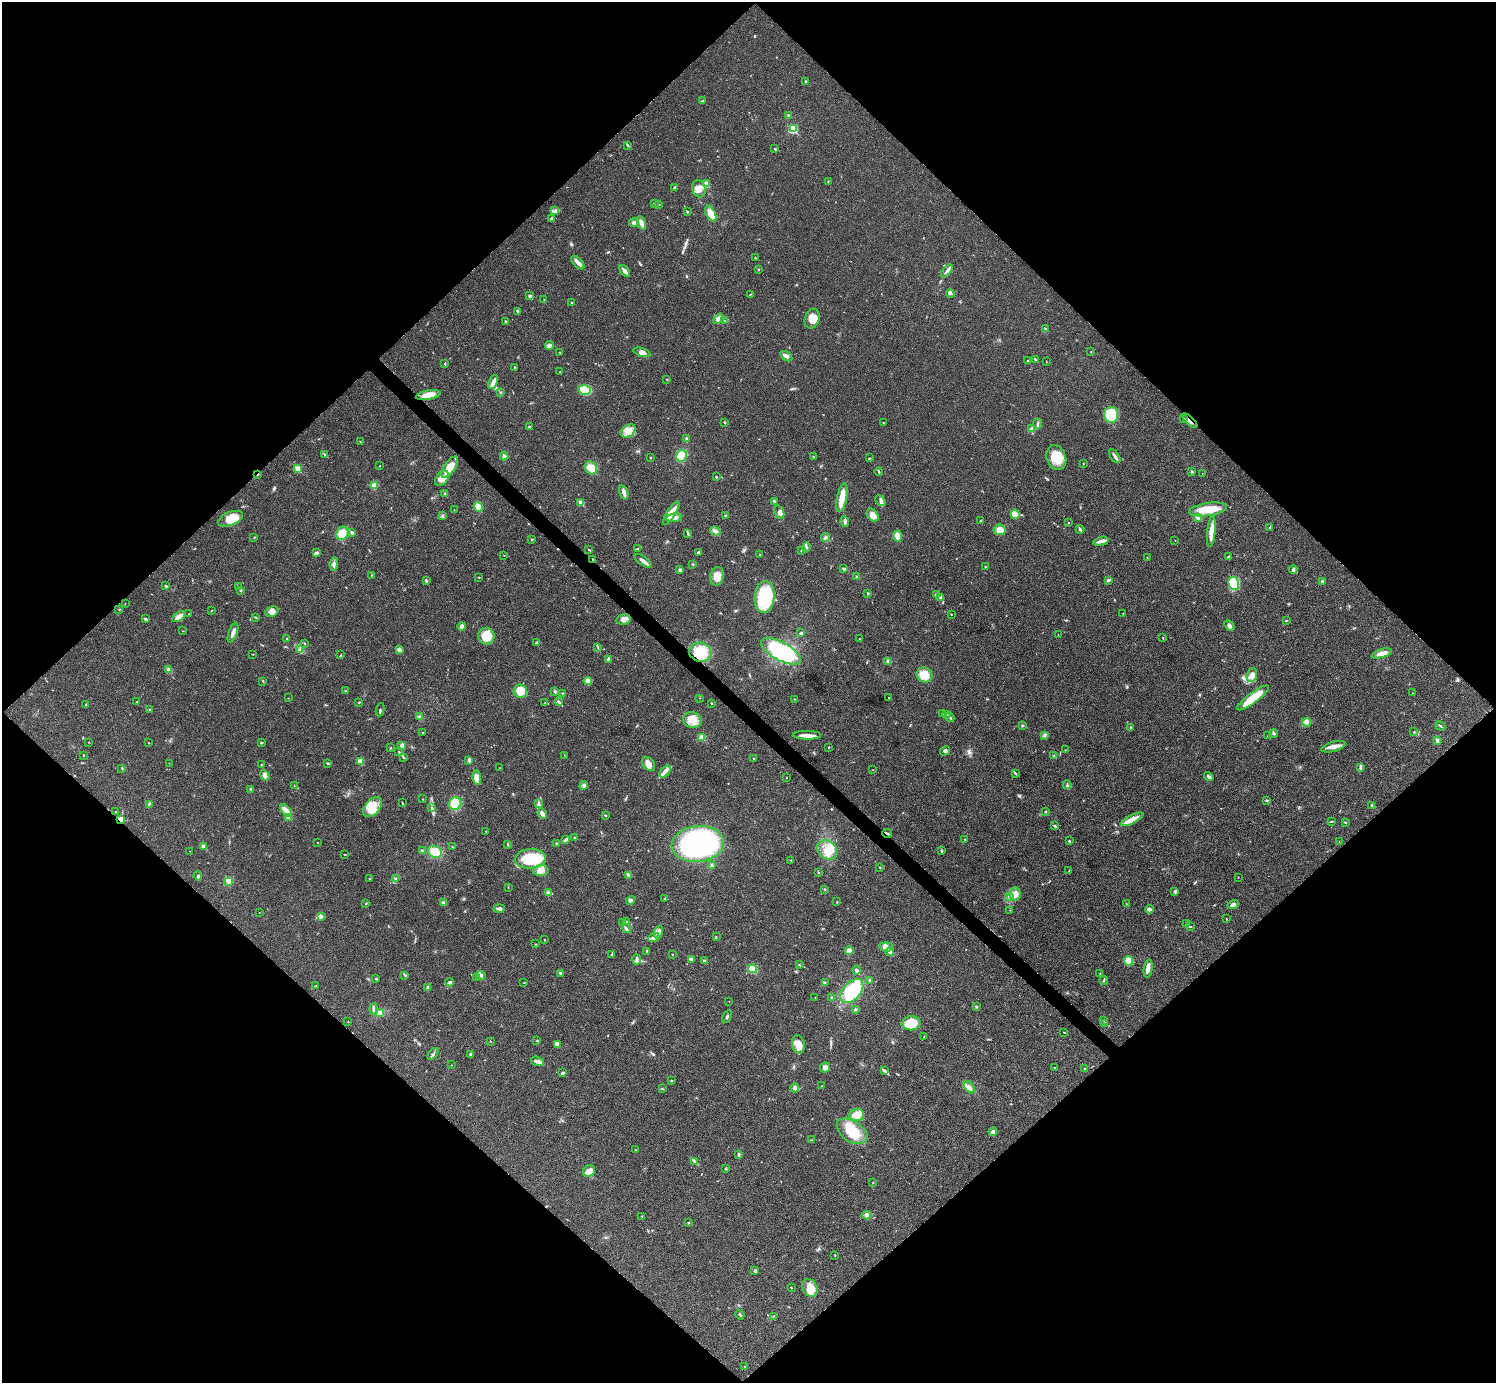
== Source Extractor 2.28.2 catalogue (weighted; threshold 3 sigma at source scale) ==
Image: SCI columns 7-5980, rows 301-5824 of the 5983 x 5983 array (HDU 1 of 3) = the unmasked area's bounding box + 8 px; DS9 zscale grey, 4 x 4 block average (1 PNG px = mean of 4 x 4 image px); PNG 1498 x 1385 px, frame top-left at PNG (2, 2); each listed source drawn as its Kron ellipse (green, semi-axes under 4 px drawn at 4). Shown black and unused: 51% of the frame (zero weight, under 3 of 4 exposures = <1% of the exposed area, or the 3 px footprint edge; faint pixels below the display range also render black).
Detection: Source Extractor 2.28.2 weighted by HDU 2 'WHT'. Background 0.0195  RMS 0.004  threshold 0.0181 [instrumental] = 3 sigma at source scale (4.5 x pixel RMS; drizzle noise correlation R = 1.50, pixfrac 1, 0.05/0.05 arcsec/px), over >= 5 px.
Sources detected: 456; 2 too faint to see at this stretch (4 x 4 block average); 2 inside a brighter object's white glare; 3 cosmic-ray / hot-pixel residue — neither listed nor drawn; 7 coinciding with a brighter row at this scale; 23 inside a brighter listed object's ellipse — not listed separately; the other 419 listed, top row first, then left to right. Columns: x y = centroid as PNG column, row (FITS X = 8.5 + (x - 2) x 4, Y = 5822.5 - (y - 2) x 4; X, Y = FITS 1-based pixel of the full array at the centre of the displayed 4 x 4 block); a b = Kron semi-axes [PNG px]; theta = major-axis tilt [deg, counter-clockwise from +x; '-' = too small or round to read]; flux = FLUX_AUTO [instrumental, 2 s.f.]
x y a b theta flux
805 82 2 2 - 1.9
702 101 3 2 - 1.7
788 115 3 2 - 2.1
793 129 2 2 - 140
627 145 2 2 - 1.3
775 149 2 2 - 4
828 181 2 2 - 1.1
706 184 2 2 - 28
675 187 3 2 - 1.8
699 189 9 6 -72 19
654 203 3 2 - 1.6
659 205 2 2 - 0.92
555 211 4 3 - 4.9
687 212 3 2 - 2
711 214 8 4 -61 25
552 219 3 2 - 6.2
634 223 5 4 - 6.8
641 223 7 3 -68 10
755 258 3 2 - 1.5
578 263 8 3 -47 13
759 269 2 2 - 1.5
625 271 7 2 -51 11
947 271 7 2 51 6.2
950 293 4 3 - 4.4
750 294 3 2 - 1.1
530 295 3 2 - 4.7
544 300 2 2 - 0.77
572 303 2 2 - 2.2
518 311 3 2 - 3
718 319 6 3 49 7.6
812 319 10 7 73 29
506 321 3 2 - 3
724 321 2 2 - 1
1045 328 4 2 - 1.3
549 345 4 4 - 8.8
560 352 2 2 - 1.4
642 352 9 3 -17 9.5
1091 352 2 2 - 0.63
786 356 7 3 -34 7.7
1035 359 3 2 - 1.9
1027 360 2 2 - 1.1
1046 362 2 2 - 0.63
445 363 2 2 - 0.83
515 367 2 2 - 3.7
560 372 2 2 - 1.4
667 379 2 2 - 1.2
493 382 7 3 66 15
585 390 6 5 - 59
500 392 2 2 - 1.6
428 395 12 4 10 38
1111 415 8 7 - 57
1184 419 2 2 - 2.5
1190 421 9 2 -44 7.5
724 422 2 2 - 1.5
883 422 2 2 - 0.6
1038 424 5 2 - 3.4
530 427 3 2 - 3
1032 429 3 2 - 9
628 431 8 5 35 19
686 438 3 3 - 2.8
360 442 2 2 - 0.65
325 454 2 2 - 1.6
504 456 4 3 - 5.4
681 456 6 5 - 32
1115 456 8 2 -57 8.9
813 457 2 2 - 3.3
651 458 2 2 - 1.6
869 458 2 2 - 0.84
1056 458 13 9 -69 49
1083 464 2 2 - 1
380 466 2 2 - 1.9
450 467 12 5 56 47
591 468 7 6 - 31
298 469 2 2 - 58
879 471 4 2 - 2.6
1192 471 2 2 - 1.5
258 474 3 2 - 1.6
1202 474 2 2 - 0.57
716 477 2 2 - 1.8
442 478 8 5 50 22
374 485 4 4 - 14
624 492 7 3 -72 10
445 494 2 2 - 1.2
842 498 14 5 79 32
774 501 3 2 - 3.2
881 501 6 3 -48 5.8
581 503 2 2 - 47
478 507 5 3 - 25
1208 509 19 6 8 51
454 510 2 2 - 0.59
779 512 7 4 -70 11
671 513 14 4 57 36
1015 514 4 4 - 33
725 515 2 2 - 1.6
873 515 7 5 -53 21
442 516 2 2 - 1.3
1198 517 3 3 - 8.8
674 518 7 4 8 13
230 519 13 6 23 50
981 521 3 2 - 2.7
845 522 5 2 - 4.9
1068 523 2 2 - 1.1
1270 528 3 2 - 1.7
1080 529 4 2 - 3.4
1000 530 6 5 - 26
715 531 5 3 - 10
1211 531 16 4 84 20
352 532 2 2 - 13
342 533 7 6 - 37
688 533 2 2 - 1.4
897 536 6 3 -86 20
254 538 2 2 - 0.76
825 538 4 2 - 3.9
532 539 2 2 - 1.7
1175 540 2 2 - 0.55
1101 541 7 3 16 9.5
806 547 5 2 - 3.1
589 549 3 2 - 1.9
637 549 3 2 - 1.9
801 551 2 2 - 1.2
699 552 4 3 - 3.8
316 553 4 3 - 5.3
759 554 2 2 - 4.2
504 555 2 2 - 0.77
1228 557 3 2 - 2.1
1147 558 2 2 - 0.95
593 560 3 2 - 1.9
643 561 10 3 -36 9.5
334 564 7 3 83 7
693 564 2 2 - 1.6
985 567 2 2 - 1.3
844 569 2 2 - 3.4
680 570 2 2 - 7.2
1293 570 4 2 - 6.2
371 575 2 2 - 0.78
717 576 9 7 79 27
479 577 2 2 - 1.3
857 577 3 2 - 4
426 580 4 2 - 3.1
1108 580 3 3 - 3.4
1322 581 3 2 - 2.2
1234 583 6 5 - 79
166 586 3 2 - 2.7
239 586 2 2 - 1
241 590 2 2 - 2.3
868 593 2 2 - 2
937 595 4 3 - 4.9
765 597 16 10 84 160
940 597 4 2 - 2.5
125 604 2 2 - 0.88
119 610 2 2 - 1.2
211 611 2 2 - 0.98
272 612 7 5 29 11
189 614 2 2 - 0.98
951 614 2 2 - 1.2
1123 614 2 2 - 0.53
179 617 7 3 36 25
255 617 3 2 - 1.5
145 619 3 2 - 5.1
624 619 7 5 11 12
1286 621 2 2 - 1.5
461 626 4 3 - 8.2
1229 626 6 3 -47 7.6
183 631 2 2 - 0.57
233 633 10 2 70 14
801 633 4 2 - 3.2
1058 635 2 2 - 0.41
486 636 8 8 - 54
287 638 3 2 - 1.6
1163 638 3 2 - 1.3
859 639 2 2 - 0.66
304 643 2 2 - 1.5
536 643 3 2 - 6.2
598 647 2 2 - 1.1
300 649 2 2 - 1.5
399 650 2 2 - 27
781 651 22 9 -29 200
700 652 11 9 -13 58
1382 653 10 4 16 17
253 654 2 2 - 0.93
341 655 2 2 - 0.8
608 659 2 2 - 4.1
888 661 3 3 - 4.1
168 669 3 3 - 4.3
924 675 8 7 - 41
1252 675 7 5 69 18
263 681 3 2 - 1.5
588 681 4 3 - 17
345 691 2 2 - 0.87
520 691 7 6 - 41
555 691 3 2 - 4.1
562 693 2 2 - 1.4
1413 693 2 2 - 0.6
288 698 2 2 - 0.39
700 698 2 2 - 0.71
889 698 2 2 - 1.2
1253 698 19 5 37 53
795 699 2 2 - 0.65
137 702 2 2 - 1.4
359 702 3 2 - 1.5
545 702 2 2 - 0.64
559 702 4 3 - 4.2
711 703 2 2 - 2
86 705 3 2 - 1.4
150 709 2 2 - 3.4
380 710 6 2 81 2.7
943 714 3 2 - 2.7
946 714 3 2 - 2.5
420 717 4 2 - 3.6
950 717 5 2 - 3.7
692 720 9 8 - 24
1307 722 4 3 - 8.9
1022 726 3 2 - 2.5
1440 726 5 2 - 2.7
1131 727 3 2 - 1.9
423 732 2 2 - 0.77
1414 732 2 2 - 2.3
1274 734 4 2 - 2.8
807 735 14 3 -1 17
1045 735 2 2 - 1
1267 736 2 2 - 0.52
702 738 3 3 - 18
1437 740 3 3 - 4.7
88 742 2 2 - 0.87
261 742 2 2 - 3.9
149 743 2 2 - 0.81
402 745 3 3 - 7.5
829 747 2 2 - 1.4
1333 747 13 4 16 16
390 748 2 2 - 1.7
1065 750 2 2 - 0.74
945 751 5 3 - 4.4
399 752 3 2 - 2
83 755 2 2 - 1.7
564 755 2 2 - 0.9
1054 756 3 2 - 1.3
404 758 2 2 - 1.1
754 758 2 2 - 2.2
469 760 4 2 - 7.1
360 761 3 3 - 18
169 763 2 2 - 0.51
328 763 4 2 - 2.8
648 764 8 5 -51 15
261 765 2 2 - 1
122 768 2 2 - 1.4
499 768 2 2 - 0.83
1360 768 3 3 - 3.5
873 770 2 2 - 0.62
665 772 7 4 49 10
1015 773 3 2 - 2.2
265 775 6 3 -67 8.5
1209 777 5 2 - 5.2
477 778 7 4 -85 15
786 778 2 2 - 0.76
294 785 2 2 - 0.75
584 785 4 3 - 5.2
1067 785 4 2 - 3.3
250 789 3 2 - 1.8
423 799 2 2 - 0.7
1267 801 3 2 - 1.8
402 803 3 2 - 1.5
149 804 3 2 - 2
455 804 6 6 - 52
538 804 3 2 - 2.8
1372 805 2 2 - 9.3
372 807 11 7 48 35
432 808 2 2 - 0.99
286 811 7 3 -52 28
1045 811 3 2 - 2.3
116 812 2 2 - 2.6
542 814 5 3 - 9.6
605 815 3 2 - 2
288 818 4 3 - 8.2
121 819 4 3 - 10
1132 819 12 3 27 25
1332 821 3 2 - 2
1345 822 2 2 - 1.3
1055 826 3 2 - 3.3
486 832 2 2 - 1.3
887 833 5 2 - 2.8
574 838 2 2 - 1.6
566 839 4 2 - 3.2
965 840 2 2 - 0.83
1069 841 3 2 - 2.2
318 842 2 2 - 0.63
1339 842 2 2 - 0.45
556 843 3 2 - 1.9
508 844 2 2 - 1.4
698 844 26 18 5 520
203 846 2 2 - 26
452 847 2 2 - 1.8
422 850 2 2 - 2.2
827 850 11 8 -39 33
190 851 2 2 - 0.6
941 851 3 2 - 2.4
435 852 7 6 - 42
345 854 2 2 - 1.7
530 859 16 10 5 110
791 860 3 2 - 1.7
712 865 3 2 - 2.5
880 868 2 2 - 0.89
1069 870 2 2 - 1.1
541 871 8 5 1 16
818 872 2 2 - 1.5
628 875 2 2 - 1.7
198 876 4 2 - 3.7
1238 877 2 2 - 0.7
396 878 3 2 - 2
369 879 2 2 - 1.3
228 881 4 3 - 5.1
508 887 2 2 - 0.94
825 889 3 2 - 1.9
1174 891 2 2 - 1.3
548 893 3 3 - 6.9
1015 894 6 5 - 19
1010 896 3 3 - 3.5
665 898 3 2 - 2.3
630 900 5 3 - 4.7
837 902 2 2 - 1.2
443 903 2 2 - 20
366 904 2 2 - 1.1
1126 904 2 2 - 1.7
1233 905 6 3 30 6.6
499 908 5 3 - 7.2
1149 909 4 4 - 5.2
1010 910 2 2 - 0.62
259 913 2 2 - 0.8
321 916 4 3 - 5.1
1226 919 2 2 - 2
626 921 3 2 - 1.5
623 922 3 2 - 2.2
1187 924 4 2 - 3.2
1190 927 3 2 - 1.5
627 929 4 2 - 3.2
658 932 7 3 73 8.5
654 937 6 3 24 8.4
716 937 2 2 - 1.6
544 940 2 2 - 1.1
535 944 2 2 - 1.1
886 947 7 4 -6 16
849 950 4 4 - 9.8
647 951 4 2 - 2.5
890 952 4 3 - 6.1
612 954 2 2 - 1.4
672 954 2 2 - 0.97
637 959 5 2 - 4.4
691 959 4 2 - 3.2
704 960 3 2 - 3.9
1129 961 4 4 - 21
799 965 2 2 - 0.88
753 969 4 4 - 48
1148 969 9 4 82 13
856 970 4 3 - 6.3
560 973 3 2 - 3.6
1100 973 2 2 - 0.67
405 975 3 2 - 1.7
481 975 5 3 - 5
476 977 2 2 - 1.9
376 979 2 2 - 1.4
869 980 3 2 - 2
1104 980 4 2 - 2.1
450 982 4 3 - 5.6
825 982 2 2 - 1.7
524 983 2 2 - 1.2
316 986 2 2 - 1.2
428 988 3 3 - 3.4
852 991 14 8 48 120
815 997 2 2 - 0.81
831 997 2 2 - 1.7
729 1001 2 2 - 0.66
976 1007 2 2 - 2.7
374 1009 6 2 87 4.1
855 1009 3 3 - 2.7
380 1013 3 3 - 12
727 1017 6 2 59 3.6
1104 1020 2 2 - 1.2
348 1022 2 2 - 0.61
911 1023 9 7 9 55
1105 1023 3 2 - 2
1064 1032 2 2 - 0.79
924 1037 2 2 - 1
537 1040 2 2 - 1.4
491 1041 2 2 - 0.57
557 1044 4 4 - 11
798 1044 9 6 -77 23
433 1054 7 2 53 4.6
470 1054 3 3 - 2.5
538 1061 7 3 -17 8.8
451 1065 2 2 - 0.78
825 1067 5 4 - 8.1
1054 1068 2 2 - 1.5
1084 1068 2 2 - 1
885 1071 4 2 - 3.4
563 1073 4 2 - 3
671 1081 2 2 - 1.9
822 1086 2 2 - 1.8
969 1087 7 3 -52 8.5
795 1088 4 3 - 6
662 1089 2 2 - 1.3
857 1115 7 6 - 18
852 1131 17 10 -33 65
993 1132 4 3 - 7.4
811 1140 3 2 - 1.1
636 1150 3 2 - 1.9
739 1155 3 2 - 4.8
694 1161 4 2 - 3.2
726 1169 2 2 - 1.1
589 1171 6 5 - 19
873 1183 2 2 - 1
867 1215 4 3 - 4.5
642 1216 2 2 - 1.2
689 1223 2 2 - 1.3
835 1255 3 2 - 1.1
755 1271 3 3 - 3.3
791 1288 2 2 - 1.3
810 1288 9 7 -60 24
740 1315 5 2 - 3
773 1316 3 2 - 1.1
745 1366 2 2 - 1.2
Overlapping masked pixels (flux is a lower limit): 6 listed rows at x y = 428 395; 1190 421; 258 474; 593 560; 121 819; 887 833
Diffuse or blended objects may show on this block-average render without a row.